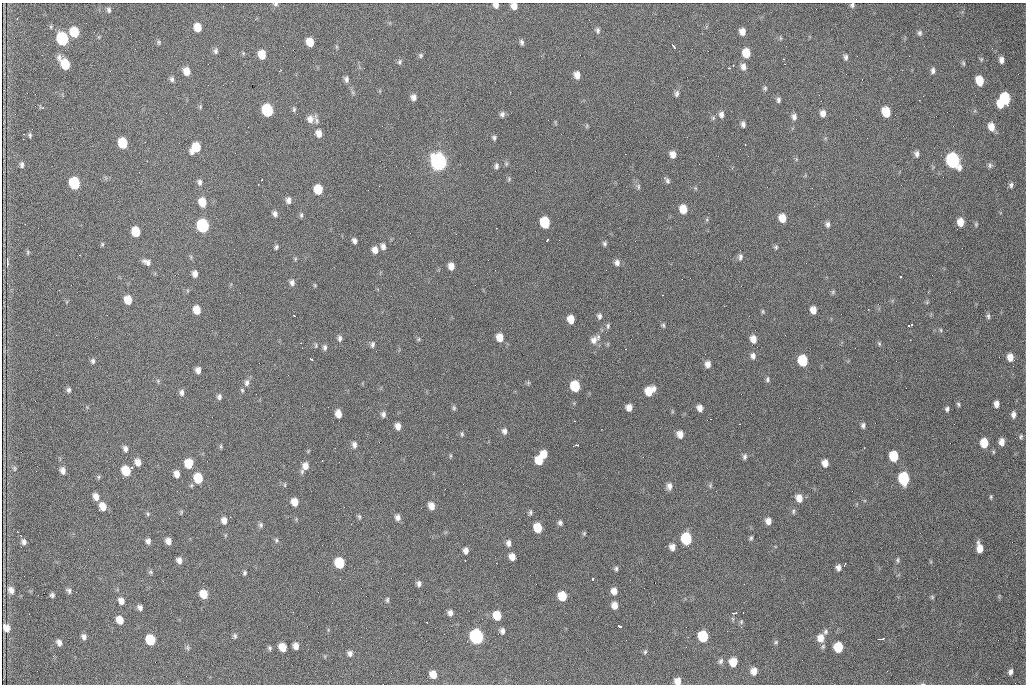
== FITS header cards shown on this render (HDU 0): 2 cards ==
NAXIS1  =                 1024 /fastest changing axis
NAXIS2  =                  682 /next to fastest changing axis

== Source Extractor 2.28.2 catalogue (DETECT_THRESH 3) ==
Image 1024 x 682 px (HDU 0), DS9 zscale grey, 1 PNG px = 1 image px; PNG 1028 x 686 px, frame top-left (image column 1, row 682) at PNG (2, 3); no overlay
Background 2590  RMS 34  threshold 103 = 3 sigma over >= 5 px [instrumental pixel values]
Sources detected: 285; all 285 listed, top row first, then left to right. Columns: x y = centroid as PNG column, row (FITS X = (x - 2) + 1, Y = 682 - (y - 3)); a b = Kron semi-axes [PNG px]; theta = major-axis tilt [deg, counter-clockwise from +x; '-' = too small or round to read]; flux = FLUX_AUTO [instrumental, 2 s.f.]
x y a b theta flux
276 4 5 4 - 3.9e+03
496 5 5 5 - 9.6e+03
852 5 5 5 - 4.8e+03
514 6 6 5 - 1.7e+04
109 10 7 5 90 6.0e+03
17 19 2 2 - 1.3e+03
51 27 5 3 - 2.4e+03
198 27 7 6 - 3.6e+04
598 30 8 5 -85 6.1e+03
74 32 8 6 -75 7.8e+04
742 32 6 5 - 1.6e+04
920 33 7 6 - 5.5e+03
780 38 6 4 -90 2.8e+03
62 39 8 7 - 2.8e+05
159 42 6 5 - 3.8e+03
310 42 7 6 - 3.9e+04
522 42 6 4 -73 5.8e+03
674 46 4 2 - 4.1e+03
337 47 6 4 -71 2.7e+03
216 51 8 6 79 6.7e+03
746 53 7 6 - 4.5e+04
262 54 7 6 - 4.1e+04
421 55 6 6 - 4.2e+03
846 57 7 5 -90 6.3e+03
784 59 2 2 - 2.1e+03
1001 60 7 5 -86 1.1e+04
399 62 7 5 70 4.6e+03
963 63 7 4 -76 3.7e+03
65 64 10 6 -54 8.5e+04
743 67 9 7 -79 1.2e+04
729 68 3 3 - 3.1e+03
280 70 3 2 - 1.5e+03
933 70 7 5 83 7.7e+03
187 71 8 6 -65 2.4e+04
577 75 7 6 - 1.7e+04
172 79 7 5 -76 5.8e+03
346 79 8 5 -83 7.2e+03
980 81 8 6 -75 4.8e+04
765 88 6 5 - 4.0e+03
677 93 9 6 81 6.9e+03
413 97 7 6 - 1.1e+04
1005 98 9 8 - 1.5e+05
778 100 6 5 - 5.8e+03
1001 104 6 5 - 2.7e+04
200 107 5 5 - 3.2e+03
42 108 4 3 - 4.2e+03
294 109 6 4 76 3.7e+03
267 110 8 7 - 2.3e+05
886 112 8 6 -74 6.5e+04
823 113 7 6 - 1.3e+04
502 114 7 6 - 6.9e+03
721 114 8 6 -90 9.6e+03
794 117 8 6 -82 9.0e+03
310 119 9 8 - 1.5e+04
317 120 11 5 -69 7.2e+03
743 124 6 4 -79 7.5e+03
587 126 6 4 71 2.8e+03
991 127 9 7 -74 2.2e+04
319 133 7 6 - 1.8e+04
24 134 2 2 - 1.3e+03
30 135 6 4 -89 4.1e+03
494 138 6 5 - 4.8e+03
23 139 2 2 - 1.6e+03
123 143 8 6 -74 9.8e+04
745 145 3 2 - 2.2e+03
196 148 10 7 50 6.1e+04
673 154 7 6 - 1.6e+04
917 154 7 6 - 7.9e+03
953 160 9 7 -67 5.8e+05
438 162 8 7 - 1.2e+06
506 164 6 5 - 4.0e+03
22 165 7 5 -85 6.3e+03
990 165 8 6 78 5.5e+03
496 166 8 6 -90 6.1e+03
262 179 2 2 - 1.3e+03
509 179 7 5 84 3.7e+03
667 181 9 5 -52 6.2e+03
199 182 8 6 -86 7.6e+03
74 183 8 6 -75 1.9e+05
1011 185 7 5 86 6.3e+03
638 186 8 5 -84 5.0e+03
695 188 6 3 -71 2.7e+03
318 189 7 6 - 6.4e+04
288 200 7 6 - 1.1e+04
202 202 8 7 - 3.9e+04
683 209 7 6 - 3.7e+04
275 214 6 5 - 8.3e+03
301 215 7 4 90 4.5e+03
782 218 7 6 - 3.0e+04
545 222 8 6 -77 1.2e+05
960 222 7 6 - 2.4e+04
25 224 2 2 - 1.4e+03
828 224 7 5 -89 7.6e+03
976 224 6 5 - 3.1e+03
203 226 8 7 - 3.5e+05
136 232 7 6 - 6.0e+04
547 240 3 2 - 3.0e+03
354 241 6 5 - 8.1e+03
604 243 5 5 - 4.9e+03
102 244 5 4 - 2.7e+03
383 246 8 6 -77 1.0e+04
276 247 6 4 71 4.3e+03
776 247 6 5 - 4.0e+03
375 250 8 6 -82 1.5e+04
28 252 6 4 -84 3.0e+03
740 257 9 6 83 7.3e+03
295 259 5 4 - 2.9e+03
7 262 13 4 -90 9.2e+03
147 262 10 6 -26 1.1e+04
617 263 7 7 - 9.8e+03
451 266 6 5 - 1.7e+04
195 274 7 5 -85 1.3e+04
900 277 3 3 - 6.2e+03
292 283 7 6 - 9.0e+03
315 285 4 4 - 2.3e+03
833 292 6 5 - 3.4e+03
128 300 7 6 - 3.8e+04
927 302 6 4 47 2.7e+03
197 310 7 6 - 3.5e+04
813 310 6 5 - 1.8e+04
763 311 6 4 -71 2.8e+03
294 316 3 2 - 2.5e+03
599 316 6 5 - 6.8e+03
988 316 7 4 -88 4.8e+03
571 319 7 6 - 2.9e+04
663 325 6 4 -75 3.8e+03
912 325 3 2 - 2.7e+03
608 326 8 5 90 4.6e+03
909 326 3 2 - 2.2e+03
941 330 6 4 -88 2.8e+03
500 337 7 6 - 2.9e+04
340 338 8 5 89 6.9e+03
419 339 6 4 89 3.0e+03
753 339 7 6 - 1.8e+04
594 340 11 8 48 1.6e+04
301 343 2 2 - 1.6e+03
372 344 7 5 83 5.8e+03
879 344 6 5 - 3.6e+03
316 345 7 5 -90 3.6e+03
325 347 7 5 -85 6.5e+03
753 356 8 6 -88 8.8e+03
1010 357 8 6 -82 1.9e+04
311 359 4 3 - 5.4e+03
93 361 7 5 80 5.5e+03
803 361 8 6 -78 1.2e+05
708 364 7 6 - 1.3e+04
1013 366 2 2 - 1.3e+03
198 370 6 5 - 1.2e+04
767 379 8 5 -90 4.7e+03
158 381 6 4 -49 3.6e+03
247 382 9 7 82 9.8e+03
528 383 6 4 46 3.3e+03
575 386 7 6 - 1.1e+05
69 390 6 5 - 5.7e+03
242 390 6 5 - 3.7e+03
649 391 9 7 40 4.2e+04
182 393 8 6 90 7.3e+03
219 397 7 6 - 6.4e+03
958 404 6 4 -62 3.9e+03
996 404 6 5 - 1.1e+04
629 407 6 5 - 1.7e+04
454 408 7 5 -77 4.1e+03
700 408 6 5 - 1.4e+04
947 409 6 5 - 5.7e+03
338 414 7 5 -78 2.0e+04
383 414 7 6 - 7.6e+03
1013 415 7 4 -88 9.1e+03
863 425 6 5 - 6.1e+03
398 426 7 5 -81 1.5e+04
504 431 8 6 -88 8.0e+03
462 434 7 4 -89 3.7e+03
680 434 7 6 - 1.8e+04
1021 436 5 4 - 3.9e+03
1002 442 7 5 89 1.5e+04
984 443 7 6 - 4.8e+04
354 445 8 6 -78 9.4e+03
577 445 3 2 - 2.4e+03
221 446 7 3 -82 2.9e+03
864 448 2 2 - 1.3e+03
125 449 7 5 -71 8.4e+03
544 454 7 6 - 2.6e+04
450 456 7 3 -83 2.7e+03
894 456 8 6 -83 7.6e+04
745 457 7 5 84 5.8e+03
539 460 7 6 - 4.9e+04
138 462 7 6 - 1.7e+04
189 463 7 7 - 5.2e+04
825 463 7 6 - 1.7e+04
305 466 9 8 - 1.9e+04
14 468 8 5 -84 4.5e+03
132 468 3 3 - 3.3e+03
63 471 8 6 -76 1.2e+04
126 471 7 6 - 7.0e+04
177 474 7 5 -82 1.6e+04
99 477 6 4 89 3.2e+03
198 478 8 7 - 7.1e+04
904 478 8 7 - 1.9e+05
285 485 6 3 83 2.6e+03
710 485 7 5 71 3.8e+03
669 486 9 7 79 1.2e+04
96 496 7 5 -72 1.6e+04
991 497 5 3 - 3.0e+03
799 498 9 7 -74 2.1e+04
295 502 7 6 - 2.6e+04
103 506 8 7 - 2.6e+04
431 506 7 6 - 1.9e+04
793 511 7 5 87 4.2e+03
181 512 7 3 77 2.5e+03
530 512 6 5 - 4.7e+03
148 514 5 5 - 3.4e+03
359 517 6 5 - 3.9e+03
398 517 8 6 -73 1.0e+04
224 520 9 7 -79 1.3e+04
768 521 7 6 - 1.4e+04
560 523 6 6 - 6.0e+03
261 525 7 5 -81 5.1e+03
538 528 7 6 - 5.8e+04
17 531 3 2 - 2.3e+03
584 533 6 4 69 3.0e+03
751 538 6 4 67 4.1e+03
686 539 8 7 - 1.7e+05
276 540 6 5 - 3.8e+03
148 541 6 6 - 8.3e+03
168 541 6 5 - 1.5e+04
24 542 7 6 - 9.2e+03
508 543 8 6 -84 9.6e+03
672 547 7 6 - 1.4e+04
979 548 9 5 -80 2.2e+04
466 551 7 5 -89 1.1e+04
512 557 7 6 - 1.9e+04
179 560 6 5 - 1.1e+04
897 560 8 4 86 4.3e+03
465 561 3 2 - 3.2e+03
339 563 7 6 - 1.2e+05
845 564 5 2 - 1.6e+03
838 568 6 5 - 9.8e+03
616 569 5 4 - 4.7e+03
150 572 6 5 - 3.9e+03
244 573 5 4 - 4.3e+03
592 579 3 3 - 7.3e+03
419 583 6 5 - 7.6e+03
11 590 10 8 -60 1.4e+04
69 591 8 6 -41 6.3e+03
614 591 7 6 - 1.6e+04
204 594 7 6 - 4.1e+04
52 595 5 4 - 5.4e+03
562 596 7 6 - 5.8e+04
932 597 5 5 - 3.0e+03
387 600 7 5 89 4.4e+03
121 601 7 6 - 1.4e+04
615 605 7 6 - 1.8e+04
140 607 6 5 - 8.4e+03
450 613 6 5 - 9.7e+03
735 613 5 2 - 6.1e+03
497 616 7 6 - 5.0e+04
120 620 7 6 - 2.7e+04
741 622 7 5 -72 3.8e+03
620 626 4 3 - 5.7e+03
6 628 8 7 - 1.8e+04
502 631 7 5 -77 8.6e+03
825 632 8 6 68 5.9e+03
234 636 7 5 59 5.0e+03
476 636 8 7 - 5.8e+05
703 636 8 7 - 1.1e+05
84 637 6 5 - 8.5e+03
820 638 10 8 -89 2.5e+04
881 639 7 3 10 6.6e+03
150 640 7 6 - 1.1e+05
59 642 7 5 -69 1.1e+04
776 642 5 5 - 3.7e+03
296 646 6 5 - 1.4e+04
283 647 7 6 - 3.4e+04
686 647 2 2 - 1.1e+03
838 647 7 6 - 8.8e+04
187 648 8 6 -88 4.6e+03
270 648 6 5 - 4.4e+03
645 652 7 4 64 3.7e+03
350 653 6 6 - 8.4e+03
721 661 8 6 66 5.9e+03
733 662 7 7 - 3.1e+04
754 671 7 6 - 1.8e+04
1010 672 7 5 76 7.5e+03
433 674 6 6 - 2.6e+04
677 681 6 6 - 1.8e+04
923 684 5 3 - 2.2e+03
At the frame edge (FLAGS 8, measured only in part): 6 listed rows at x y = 276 4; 496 5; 852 5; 514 6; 677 681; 923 684

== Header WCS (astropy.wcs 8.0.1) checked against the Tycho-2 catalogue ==
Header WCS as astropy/WCSLIB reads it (CRVAL/CRPIX/CD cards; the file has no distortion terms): RA---TAN/DEC--TAN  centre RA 07:09:14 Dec +30:56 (107.31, +30.93 deg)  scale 1.43 arcsec/px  FOV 24.4' x 16.3'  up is -93 deg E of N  parity flipped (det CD > 0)
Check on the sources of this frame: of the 60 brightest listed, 5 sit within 2.1 arcsec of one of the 11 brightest Tycho-2 stars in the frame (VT <= 12.48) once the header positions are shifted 1.23 arcsec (0.86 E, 0.88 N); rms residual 1.22 arcsec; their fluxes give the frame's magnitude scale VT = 25.79 - 2.5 log10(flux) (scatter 0.26 mag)
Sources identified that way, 5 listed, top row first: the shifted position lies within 2.1 arcsec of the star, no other Tycho-2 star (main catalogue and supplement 1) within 4.2 arcsec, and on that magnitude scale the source's flux lands within +1.5 / -3 mag of the star's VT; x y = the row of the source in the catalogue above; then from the Tycho-2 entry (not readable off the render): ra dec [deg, ICRS J2000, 3 dp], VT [Tycho-2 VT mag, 2 dp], TYC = Tycho-2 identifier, HIP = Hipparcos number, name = IAU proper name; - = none
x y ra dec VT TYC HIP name
62 39 107.177 +30.749 11.91 2438-477-1 - -
953 160 107.215 +31.104 11.64 2438-821-1 - -
438 162 107.226 +30.900 10.76 2438-883-1 - -
74 183 107.244 +30.756 12.13 2438-718-1 - -
476 636 107.445 +30.924 11.38 2438-1056-1 - -